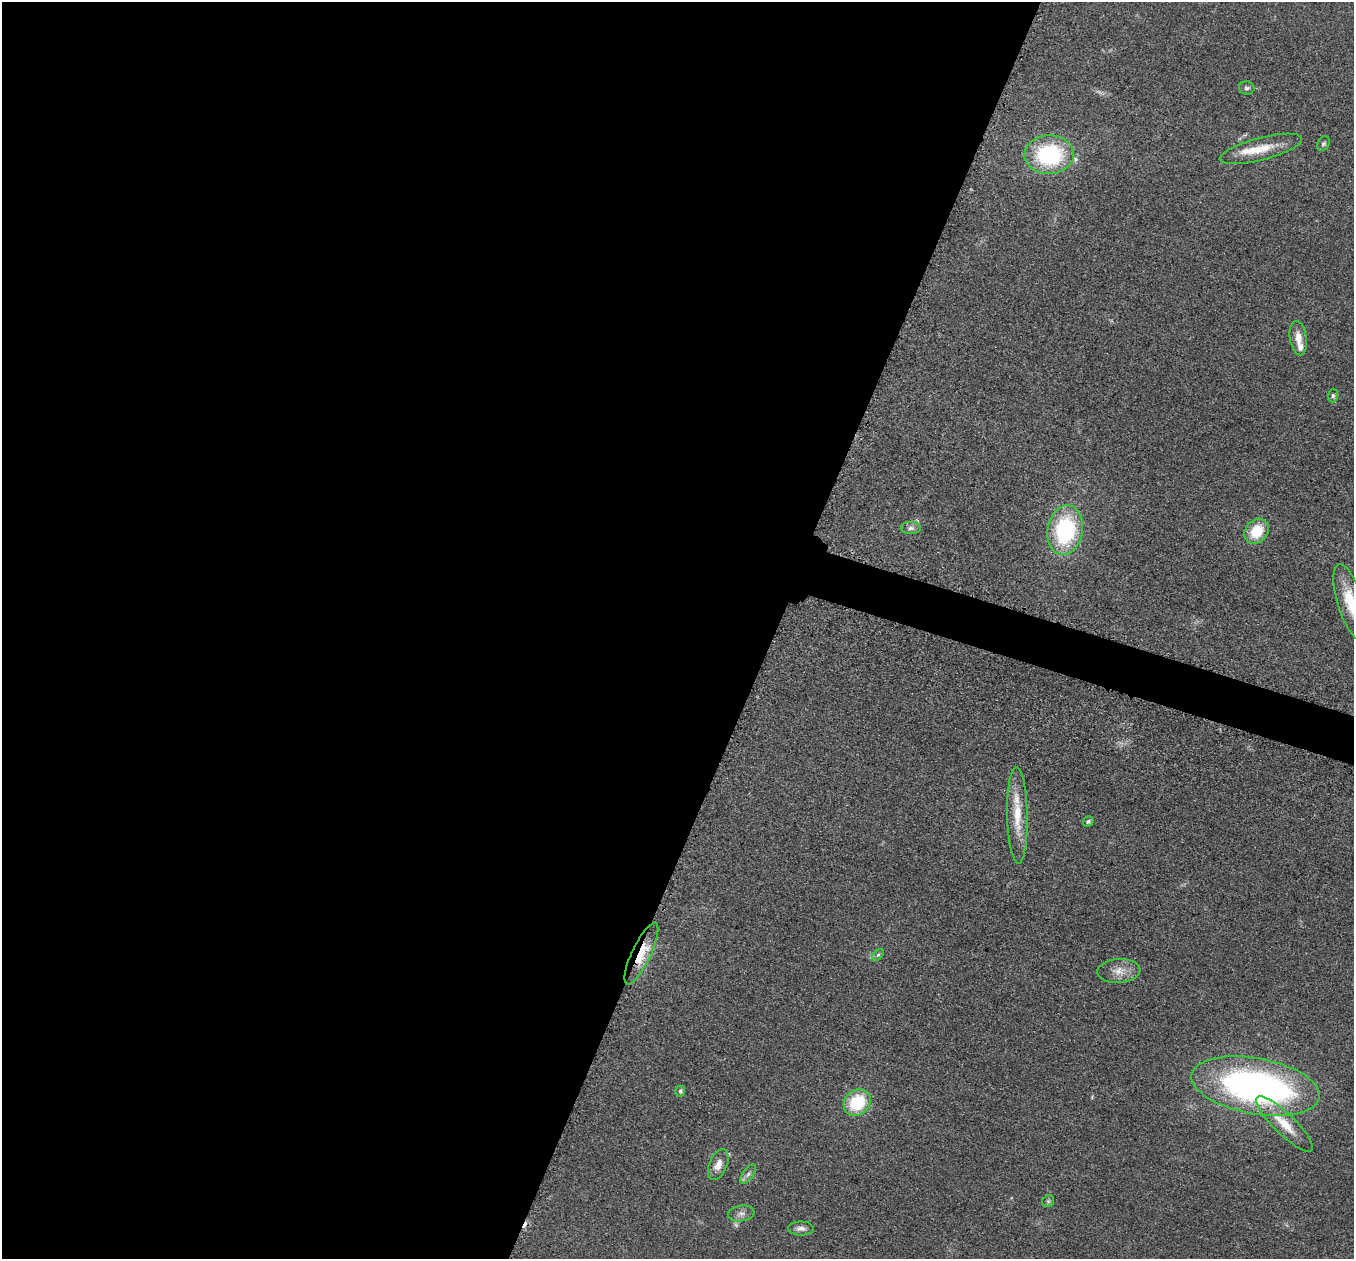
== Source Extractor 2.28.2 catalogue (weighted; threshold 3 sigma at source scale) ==
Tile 5 of 4 x 4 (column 1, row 2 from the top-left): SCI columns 33-1384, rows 2711-3967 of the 5457 x 5502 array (HDU 1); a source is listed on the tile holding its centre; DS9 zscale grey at full resolution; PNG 1356 x 1261 px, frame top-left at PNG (2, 2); each listed source drawn as its Kron ellipse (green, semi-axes under 4 px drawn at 4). Shown black and unused: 59% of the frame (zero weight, under 3 of 5 exposures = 3% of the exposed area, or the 3 px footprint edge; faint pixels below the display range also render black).
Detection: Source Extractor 2.28.2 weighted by HDU 2 'WHT'; one run over the whole footprint, this tile lists its part. Background 0.0534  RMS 0.006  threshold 0.027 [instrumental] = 3 sigma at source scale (4.5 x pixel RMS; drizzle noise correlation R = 1.50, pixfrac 1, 0.05/0.05 arcsec/px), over >= 5 px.
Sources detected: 30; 2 too faint to see at this stretch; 1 inside a brighter object's white glare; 1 cosmic-ray / hot-pixel residue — neither listed nor drawn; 2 inside a brighter listed object's ellipse — not listed separately; the other 24 listed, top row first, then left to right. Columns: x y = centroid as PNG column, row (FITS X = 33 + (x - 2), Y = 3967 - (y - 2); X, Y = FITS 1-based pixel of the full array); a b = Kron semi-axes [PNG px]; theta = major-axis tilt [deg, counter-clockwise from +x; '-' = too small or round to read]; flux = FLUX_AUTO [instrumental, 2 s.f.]
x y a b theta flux
1247 88 8 6 -8 1.6
1323 144 8 6 56 1.4
1261 149 42 11 14 15
1049 155 24 19 2 61
1298 338 17 8 -82 6.3
1333 396 7 5 89 1.3
911 528 10 6 0 2.3
1065 530 25 17 80 63
1257 531 13 11 47 17
1351 603 40 13 -72 19
1017 815 48 10 -89 17
1088 821 6 5 - 1.5
641 954 34 9 64 14
878 955 7 4 44 1.1
1119 971 21 12 4 7.4
1255 1086 65 28 -10 240
680 1091 5 5 - 1.6
857 1103 14 12 44 28
1285 1124 38 10 -44 15
718 1165 16 9 66 5.8
748 1174 11 5 54 2.4
1048 1201 6 5 - 1.1
741 1214 13 8 9 3.1
801 1228 13 7 1 3.1
Overlapping masked pixels (flux is a lower limit): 1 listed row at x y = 641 954
Isophote crosses this tile's border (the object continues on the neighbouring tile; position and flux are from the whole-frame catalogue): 1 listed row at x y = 1351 603